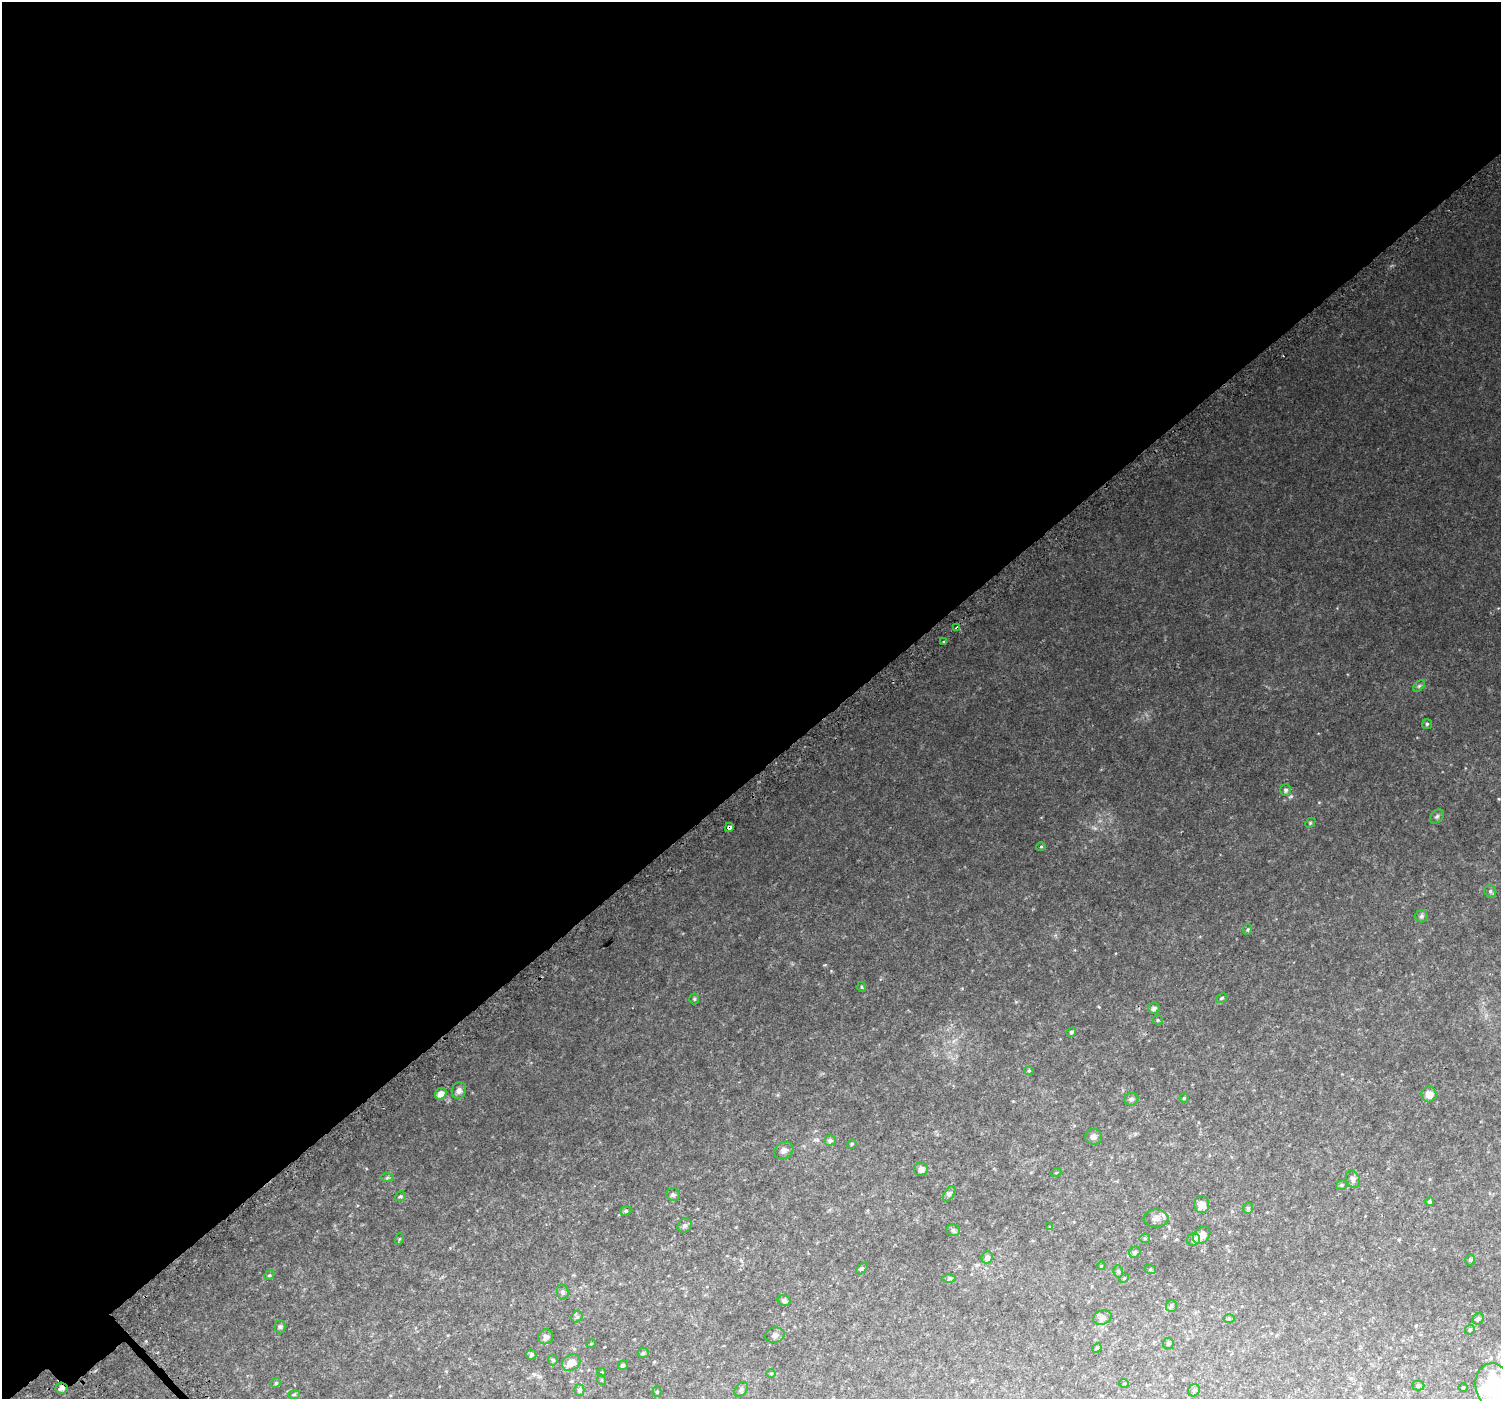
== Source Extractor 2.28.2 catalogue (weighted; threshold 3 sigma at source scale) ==
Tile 2 of 4 x 4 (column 2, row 1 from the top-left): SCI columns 1549-3047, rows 4469-5865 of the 6107 x 6073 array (HDU 1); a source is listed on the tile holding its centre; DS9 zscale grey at full resolution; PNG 1503 x 1401 px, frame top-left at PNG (2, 2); each listed source drawn as its Kron ellipse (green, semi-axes under 4 px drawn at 4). Shown black and unused: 56% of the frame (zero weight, under 2 of 3 exposures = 3% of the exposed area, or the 3 px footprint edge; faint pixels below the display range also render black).
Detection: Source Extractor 2.28.2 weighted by HDU 2 'WHT'; one run over the whole footprint, this tile lists its part. Background 0.0548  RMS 0.0081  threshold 0.0365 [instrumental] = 3 sigma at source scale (4.5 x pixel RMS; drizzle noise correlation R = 1.50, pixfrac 1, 0.0396/0.0396 arcsec/px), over >= 5 px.
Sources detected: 92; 1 inside a brighter object's white glare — neither listed nor drawn; the other 91 listed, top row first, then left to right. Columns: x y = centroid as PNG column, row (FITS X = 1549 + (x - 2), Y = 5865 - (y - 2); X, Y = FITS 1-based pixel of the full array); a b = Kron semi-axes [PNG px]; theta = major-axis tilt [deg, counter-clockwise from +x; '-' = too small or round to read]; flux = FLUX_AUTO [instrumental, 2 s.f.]
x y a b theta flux
957 628 3 3 - 8.9
944 642 3 3 - 1
1419 686 7 4 45 1.3
1427 724 5 5 - 1.1
1286 790 6 5 - 1.9
1437 817 8 5 48 1.7
1310 823 6 4 47 0.86
729 827 4 4 - 3.9
1041 847 5 4 - 0.95
1490 891 6 5 - 1.5
1421 916 6 6 - 1.6
1248 930 5 4 - 1.1
862 987 5 3 - 0.65
1222 998 6 4 28 1
694 999 5 5 - 0.99
1154 1008 6 5 - 2.4
1158 1020 5 4 - 0.96
1071 1032 5 4 - 1.3
1029 1071 4 4 - 0.82
459 1090 8 7 - 3
441 1094 6 5 - 4.7
1429 1094 8 7 - 6.6
1184 1098 4 4 - 1
1131 1099 7 6 - 1.7
1094 1137 8 7 - 2.8
830 1140 6 5 - 1.9
852 1144 5 4 - 0.83
784 1150 10 8 31 2.9
921 1169 7 7 - 3.2
1056 1173 5 3 - 0.64
387 1178 6 4 3 1.2
1353 1179 9 6 -67 2.4
1341 1185 6 4 21 1.1
949 1194 8 5 59 1.7
673 1195 7 6 - 1.6
400 1196 5 4 - 1.3
1430 1201 4 4 - 1.4
1202 1204 8 7 - 5.1
1248 1208 6 5 - 1.3
626 1211 6 4 21 1.2
1156 1218 12 9 1 3.6
685 1225 7 6 - 1.9
1050 1227 4 4 - 0.73
953 1230 7 6 - 1.9
1202 1235 10 7 47 5.5
1145 1238 5 5 - 1.1
399 1239 5 3 - 0.67
1193 1240 7 6 - 2.2
1135 1252 6 5 - 1.6
987 1257 6 5 - 2.9
1470 1260 5 4 - 1.1
1101 1266 4 3 - 0.61
862 1269 7 4 46 1.2
1150 1269 6 4 -19 0.81
1118 1271 6 5 - 1.2
269 1275 5 4 - 1
949 1278 6 4 1 1.2
1124 1278 5 4 - 0.93
563 1292 7 5 -79 1.7
784 1301 7 5 -15 1.5
1171 1306 6 5 - 1.2
577 1317 6 5 - 1.3
1102 1318 9 7 17 3.5
1229 1318 5 4 - 0.9
1478 1319 6 5 - 1.6
280 1327 6 5 - 1.3
1470 1330 5 4 - 1.1
775 1335 10 7 12 3.1
546 1337 8 7 - 2.7
591 1344 5 3 - 0.63
1168 1344 5 5 - 1.6
1097 1348 5 4 - 1
643 1353 5 5 - 1.1
531 1355 5 5 - 1.6
553 1360 5 5 - 0.96
571 1363 9 8 - 7.1
623 1365 5 4 - 1.5
602 1372 4 4 - 1.1
771 1373 5 3 - 0.71
602 1380 5 3 - 0.76
276 1383 5 4 - 1.1
1124 1383 5 3 - 0.53
1418 1385 6 5 - 1.1
1494 1386 23 18 -80 61
61 1388 6 5 - 3.1
1463 1388 4 3 - 0.61
741 1389 8 5 50 1.7
579 1390 5 5 - 1.8
1194 1390 6 5 - 1.8
657 1392 5 4 - 1
294 1394 6 4 2 0.93
Overlapping masked pixels (flux is a lower limit): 3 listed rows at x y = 957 628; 729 827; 61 1388
Isophote crosses this tile's border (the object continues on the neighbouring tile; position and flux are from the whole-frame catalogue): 1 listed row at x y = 1494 1386
Unlisted compact peaks at least as high as the median listed source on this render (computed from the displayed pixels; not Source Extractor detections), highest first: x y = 825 965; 831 971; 1099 1007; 146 1341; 1016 1002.